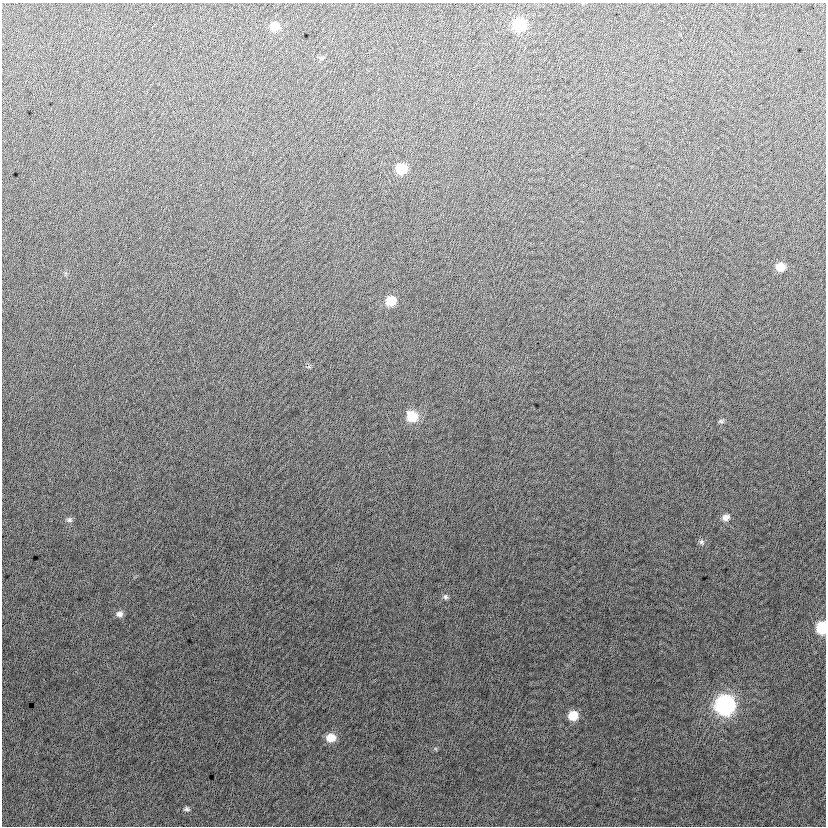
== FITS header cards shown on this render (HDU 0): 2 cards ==
NAXIS1  =                  824
NAXIS2  =                  824

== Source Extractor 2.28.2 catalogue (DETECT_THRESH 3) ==
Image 824 x 824 px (HDU 0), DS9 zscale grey, 1 PNG px = 1 image px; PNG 828 x 828 px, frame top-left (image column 1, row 824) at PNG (2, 3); no overlay
Background -0.0577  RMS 13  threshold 37.9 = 3 sigma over >= 5 px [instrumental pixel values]
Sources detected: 18; all 18 listed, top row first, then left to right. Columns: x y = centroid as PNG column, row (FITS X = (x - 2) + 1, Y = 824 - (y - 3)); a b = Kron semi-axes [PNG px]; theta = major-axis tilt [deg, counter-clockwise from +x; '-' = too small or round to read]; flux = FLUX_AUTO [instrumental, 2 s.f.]
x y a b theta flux
519 25 9 8 - 59000
275 26 9 8 - 12000
321 58 6 5 - 1400
401 169 9 8 - 26000
780 267 8 7 - 13000
391 301 8 8 - 19000
412 416 10 9 - 23000
721 421 8 5 -1 1800
726 517 9 8 - 5300
69 520 8 7 - 2400
701 542 8 7 - 2500
445 597 8 7 - 2400
119 614 9 7 10 4000
822 628 9 7 86 43000
725 705 10 10 - 270000
573 716 8 8 - 19000
331 738 9 8 - 13000
187 809 8 6 -5 2200
At the frame edge (FLAGS 8, measured only in part): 1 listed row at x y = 822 628